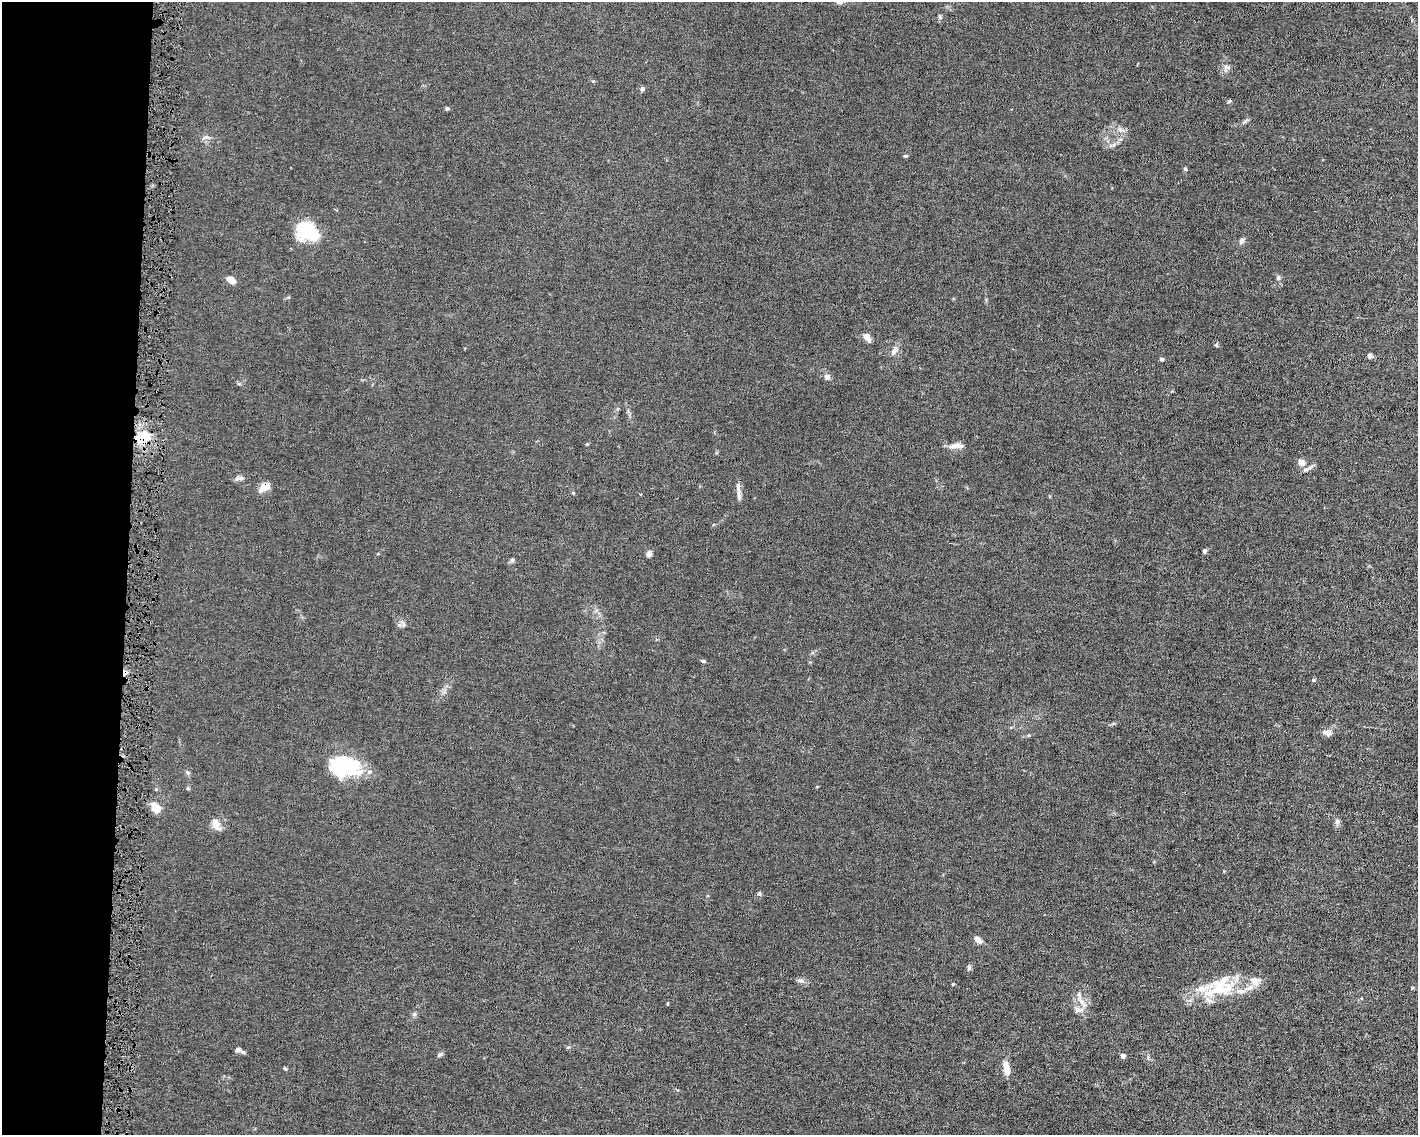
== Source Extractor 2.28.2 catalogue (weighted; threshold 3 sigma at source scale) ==
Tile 4 of 3 x 4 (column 1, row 2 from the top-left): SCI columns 107-1522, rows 2269-3401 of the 4568 x 4535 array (HDU 1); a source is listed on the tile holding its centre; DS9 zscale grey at full resolution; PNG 1420 x 1137 px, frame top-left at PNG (2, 2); no overlay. Shown black and unused: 9% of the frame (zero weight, under 4 of 8 exposures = <1% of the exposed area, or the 3 px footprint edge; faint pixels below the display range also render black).
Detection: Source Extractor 2.28.2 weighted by HDU 2 'WHT'; one run over the whole footprint, this tile lists its part. Background 0.0157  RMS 0.0024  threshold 0.00967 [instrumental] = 3 sigma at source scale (4.09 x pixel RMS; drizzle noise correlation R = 1.36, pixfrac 0.8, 0.05/0.05 arcsec/px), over >= 5 px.
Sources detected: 66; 2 inside a brighter object's white glare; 2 cosmic-ray / hot-pixel residue — not listed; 7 inside a brighter listed object's ellipse — not listed separately; the other 55 listed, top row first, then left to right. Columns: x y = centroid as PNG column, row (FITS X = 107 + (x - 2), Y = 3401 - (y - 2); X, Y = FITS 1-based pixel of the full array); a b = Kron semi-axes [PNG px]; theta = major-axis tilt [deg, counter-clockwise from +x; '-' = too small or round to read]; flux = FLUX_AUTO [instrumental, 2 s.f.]
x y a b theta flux
840 2 12 8 35 1.1
940 17 7 5 -74 0.41
1226 67 10 7 12 0.81
642 89 6 5 - 0.48
1229 101 6 4 47 0.32
447 108 5 4 - 0.29
1245 122 12 4 37 0.49
1121 130 7 6 - 0.67
206 137 8 6 3 0.69
905 156 5 4 - 0.32
1185 169 5 4 - 0.29
308 231 22 19 -18 11
1242 241 8 6 64 0.63
1278 278 7 5 75 0.45
231 280 11 6 -37 1.9
867 338 11 6 -52 1.2
894 350 12 6 59 1.2
1370 356 5 5 - 0.66
1162 359 5 4 - 0.44
827 377 9 8 - 0.67
145 436 23 14 71 5.1
587 444 4 3 - 0.19
956 446 19 6 3 1.5
1301 462 7 7 - 1.4
1308 468 16 5 27 0.82
241 478 11 6 1 0.76
265 487 15 10 32 1.8
738 488 31 5 -84 1.2
1204 551 5 4 - 0.48
649 554 7 6 - 0.82
512 560 6 6 - 0.38
703 661 6 4 -20 0.31
1313 680 5 4 - 0.31
1327 733 13 7 -14 1
345 763 29 16 -17 17
188 772 7 5 -67 0.39
156 789 4 4 - 0.22
156 808 9 6 -53 3.7
1337 822 8 7 - 0.67
216 824 14 7 -69 1.8
759 894 6 4 18 0.29
978 940 8 5 -42 2
969 967 9 5 90 0.49
801 981 11 6 -19 0.74
953 984 4 4 - 0.18
1219 989 48 23 14 11
1081 1002 21 5 -56 1.4
1078 1010 14 8 -1 1.2
414 1014 6 4 -18 0.36
237 1050 6 5 - 0.63
243 1052 7 5 -25 0.39
440 1054 9 4 36 0.44
1123 1056 4 4 - 1.3
285 1069 6 3 -3 0.25
1007 1070 10 7 -65 2.1
Overlapping masked pixels (flux is a lower limit): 2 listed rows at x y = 145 436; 265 487
Isophote crosses this tile's border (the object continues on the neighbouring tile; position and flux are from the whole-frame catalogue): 1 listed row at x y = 840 2